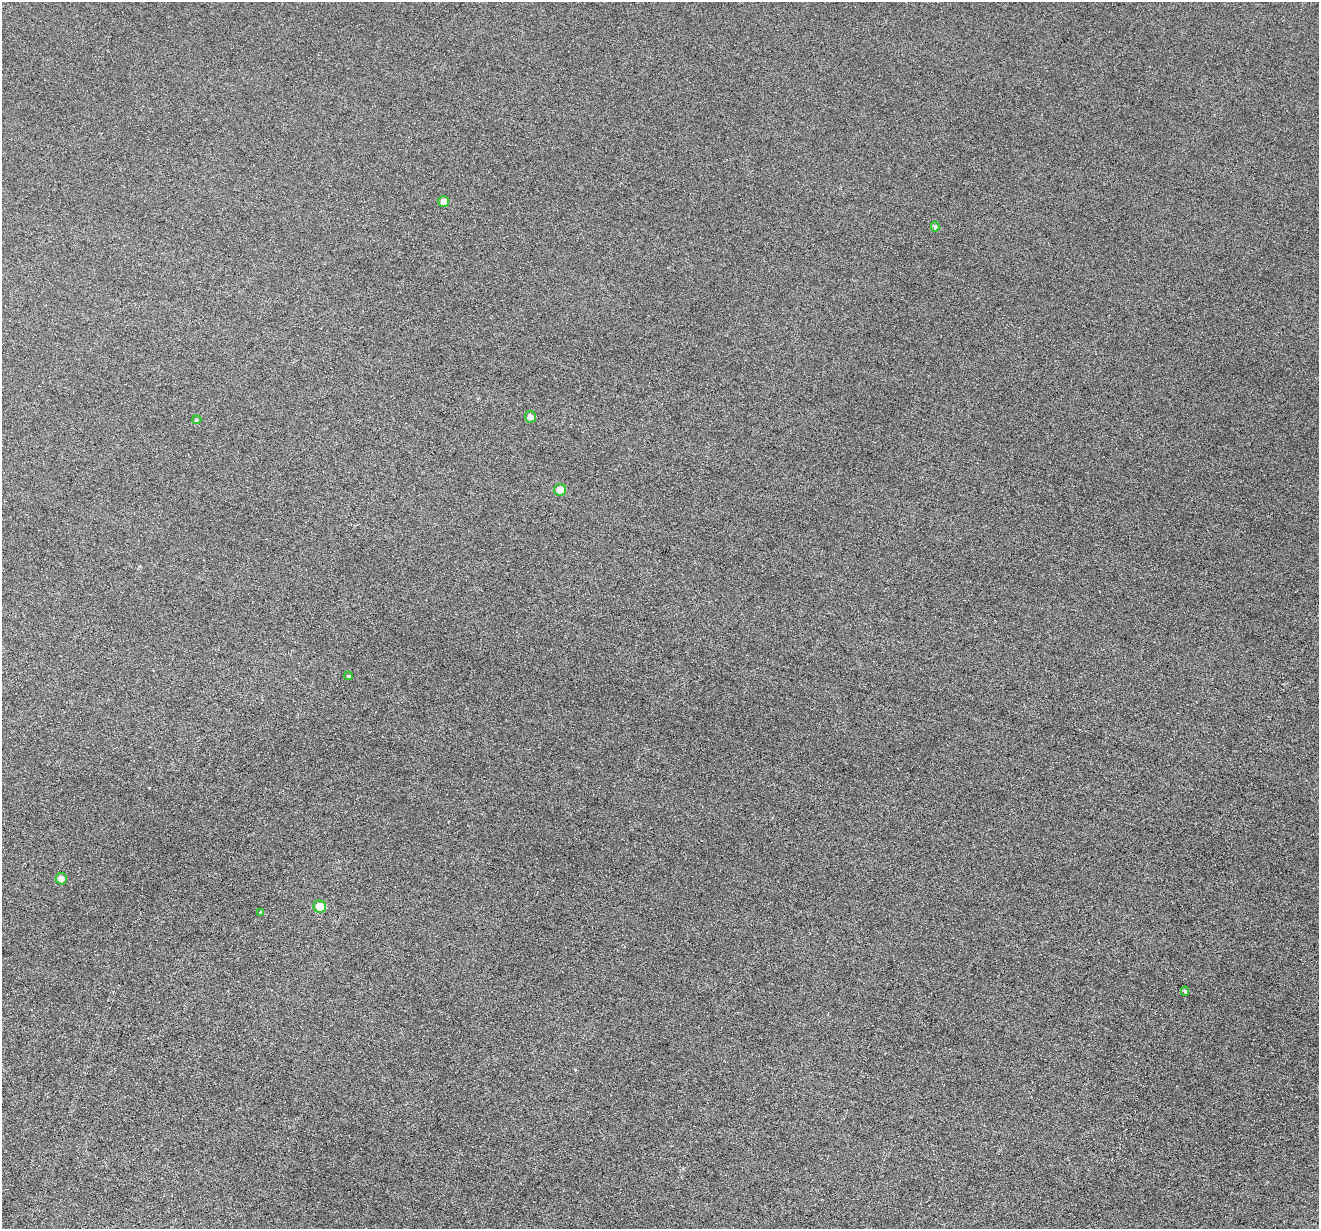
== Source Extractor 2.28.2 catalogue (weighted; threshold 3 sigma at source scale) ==
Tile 7 of 4 x 4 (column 3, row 2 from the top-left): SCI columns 2640-3956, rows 2708-3934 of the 5274 x 5288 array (HDU 1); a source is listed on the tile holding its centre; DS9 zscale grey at full resolution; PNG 1321 x 1231 px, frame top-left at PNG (2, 2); each listed source drawn as its Kron ellipse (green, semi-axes under 4 px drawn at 4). Nothing masked; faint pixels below the display range render black.
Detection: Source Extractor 2.28.2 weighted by HDU 2 'WHT'; one run over the whole footprint, this tile lists its part. Background 0.0504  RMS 0.0056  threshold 0.0228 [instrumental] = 3 sigma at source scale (4.09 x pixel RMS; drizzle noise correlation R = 1.36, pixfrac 0.8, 0.05/0.05 arcsec/px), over >= 5 px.
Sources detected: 10; all 10 listed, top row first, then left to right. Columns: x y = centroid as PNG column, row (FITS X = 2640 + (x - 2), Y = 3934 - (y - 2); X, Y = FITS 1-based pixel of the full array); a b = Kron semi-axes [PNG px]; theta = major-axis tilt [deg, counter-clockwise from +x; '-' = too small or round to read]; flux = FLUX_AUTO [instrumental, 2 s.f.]
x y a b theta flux
443 201 5 5 - 2.5
935 226 5 4 - 1
530 417 5 5 - 2
197 420 4 3 - 0.63
560 490 6 5 - 5.7
348 676 4 4 - 0.63
61 879 6 5 - 2.5
320 906 6 6 - 7.4
260 912 3 3 - 0.36
1185 991 5 4 - 0.62